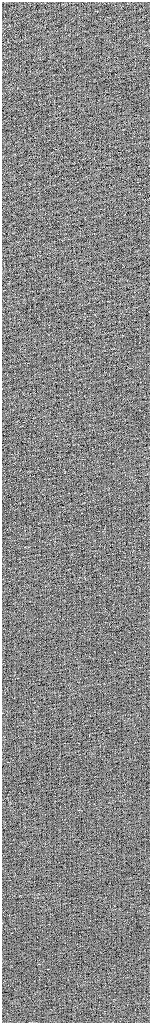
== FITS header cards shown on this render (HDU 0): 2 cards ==
NAXIS1  =                  296 / Axis length
NAXIS2  =                 2041 / Axis length

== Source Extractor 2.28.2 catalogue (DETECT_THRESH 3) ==
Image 296 x 2041 px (HDU 0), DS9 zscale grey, zoomed out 1/2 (1 PNG px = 2 x 2 image px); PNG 152 x 1025 px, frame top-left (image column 1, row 2041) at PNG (2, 2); no overlay
Background 0.675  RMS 2.4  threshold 7.35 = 3 sigma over >= 5 px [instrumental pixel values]
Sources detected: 6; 4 cannot appear on this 1/2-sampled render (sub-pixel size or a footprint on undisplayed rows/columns) and are not listed; the other 2 listed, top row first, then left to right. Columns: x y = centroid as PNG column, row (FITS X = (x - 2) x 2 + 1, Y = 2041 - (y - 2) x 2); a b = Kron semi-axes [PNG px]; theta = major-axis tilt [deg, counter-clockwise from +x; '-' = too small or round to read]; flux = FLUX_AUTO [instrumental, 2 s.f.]
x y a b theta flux
114 652 2 1 - 1900
78 743 2 1 - 2100
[4 sub-pixel or undisplayed-footprint detections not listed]